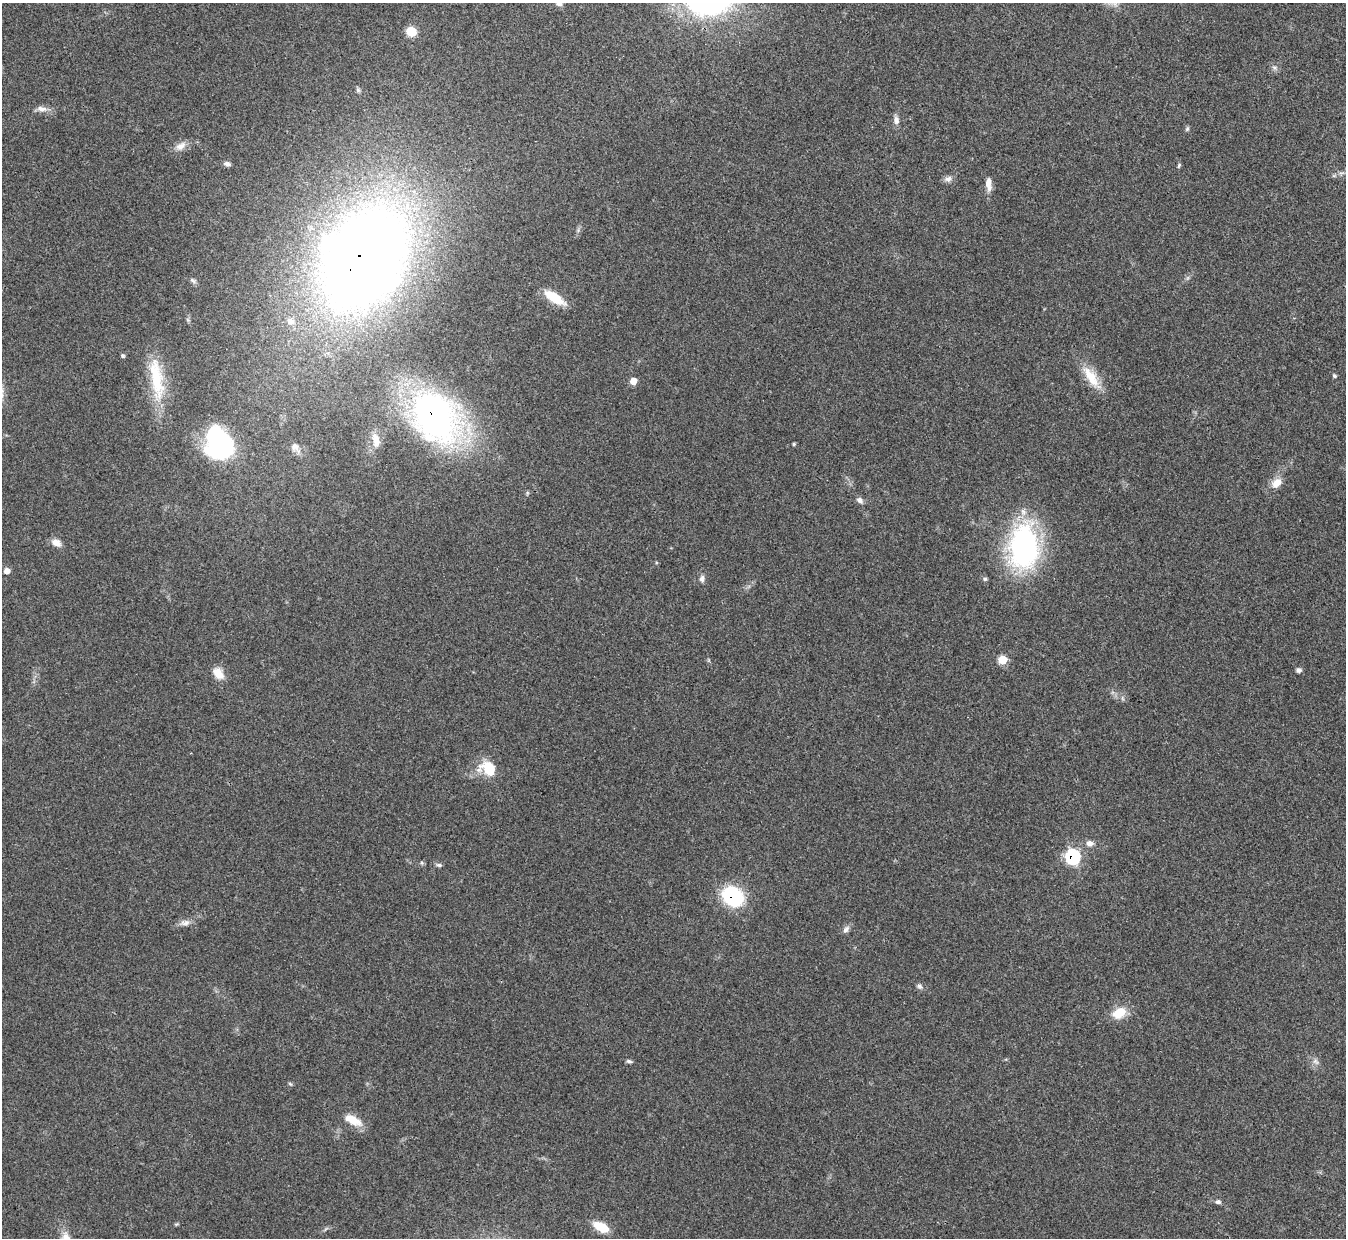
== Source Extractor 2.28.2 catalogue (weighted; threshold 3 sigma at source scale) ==
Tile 10 of 4 x 4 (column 2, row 3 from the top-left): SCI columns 1345-2688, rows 1384-2619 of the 5378 x 5365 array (HDU 1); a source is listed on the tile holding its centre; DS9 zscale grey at full resolution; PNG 1348 x 1240 px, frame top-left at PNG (2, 3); no overlay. Shown black and unused: <1% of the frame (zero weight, under 3 of 4 exposures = <1% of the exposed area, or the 3 px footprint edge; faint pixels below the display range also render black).
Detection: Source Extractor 2.28.2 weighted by HDU 2 'WHT'; one run over the whole footprint, this tile lists its part. Background 0.15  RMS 0.0071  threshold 0.0321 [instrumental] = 3 sigma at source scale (4.5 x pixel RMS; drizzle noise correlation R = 1.50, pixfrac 1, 0.05/0.05 arcsec/px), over >= 5 px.
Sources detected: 52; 1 inside a brighter object's white glare — not listed; the other 51 listed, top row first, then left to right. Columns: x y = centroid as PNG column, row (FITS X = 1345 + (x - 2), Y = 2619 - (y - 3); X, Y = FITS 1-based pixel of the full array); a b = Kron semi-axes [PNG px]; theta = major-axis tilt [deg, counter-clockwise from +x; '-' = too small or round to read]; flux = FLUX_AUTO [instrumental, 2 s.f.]
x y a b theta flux
558 4 12 6 -23 2.9
411 31 8 8 - 15
1274 67 6 4 -19 1.4
358 90 6 6 - 1.4
41 109 14 7 -8 4.4
896 120 11 7 -79 3.4
1187 129 7 5 74 1.3
181 146 16 9 27 5.6
227 164 8 5 -17 2.3
1179 165 7 4 64 1
948 179 10 7 16 3.1
988 184 17 7 -85 6
362 257 72 53 58 1300
193 280 10 5 -41 1.9
554 298 26 10 -32 17
290 321 10 8 -29 4.6
123 356 5 4 - 1.2
1334 376 6 5 - 1.1
1091 377 32 12 -57 17
156 379 61 15 -81 36
633 381 6 5 - 8.3
435 416 47 36 -56 320
376 440 22 10 -78 8.7
219 443 32 24 -70 96
794 444 4 4 - 0.84
295 447 14 10 -46 4.8
1277 483 14 9 42 7.7
860 500 10 6 -39 2.7
56 543 12 8 -27 5.4
1024 547 43 27 -90 160
7 571 6 6 - 4
702 579 10 6 84 2.5
985 579 6 5 - 1.2
1003 660 6 5 - 21
1299 670 5 5 - 2.6
218 673 16 11 -50 8.4
488 769 15 12 -32 25
1090 843 10 7 -2 3.7
1073 857 8 7 - 89
439 865 8 5 -10 1.6
733 896 15 12 -36 74
185 923 13 8 6 3.9
846 929 11 7 56 2.8
919 986 7 5 -16 1.8
1119 1013 16 11 28 15
629 1061 8 4 -9 1.5
1316 1062 10 7 -44 2.8
290 1084 7 3 -37 0.86
353 1120 25 10 -28 11
1218 1202 7 6 - 1.9
601 1227 16 8 -28 16
Overlapping masked pixels (flux is a lower limit): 4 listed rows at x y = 362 257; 435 416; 1073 857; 733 896
Isophote crosses this tile's border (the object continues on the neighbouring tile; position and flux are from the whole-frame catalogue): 1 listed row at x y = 558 4